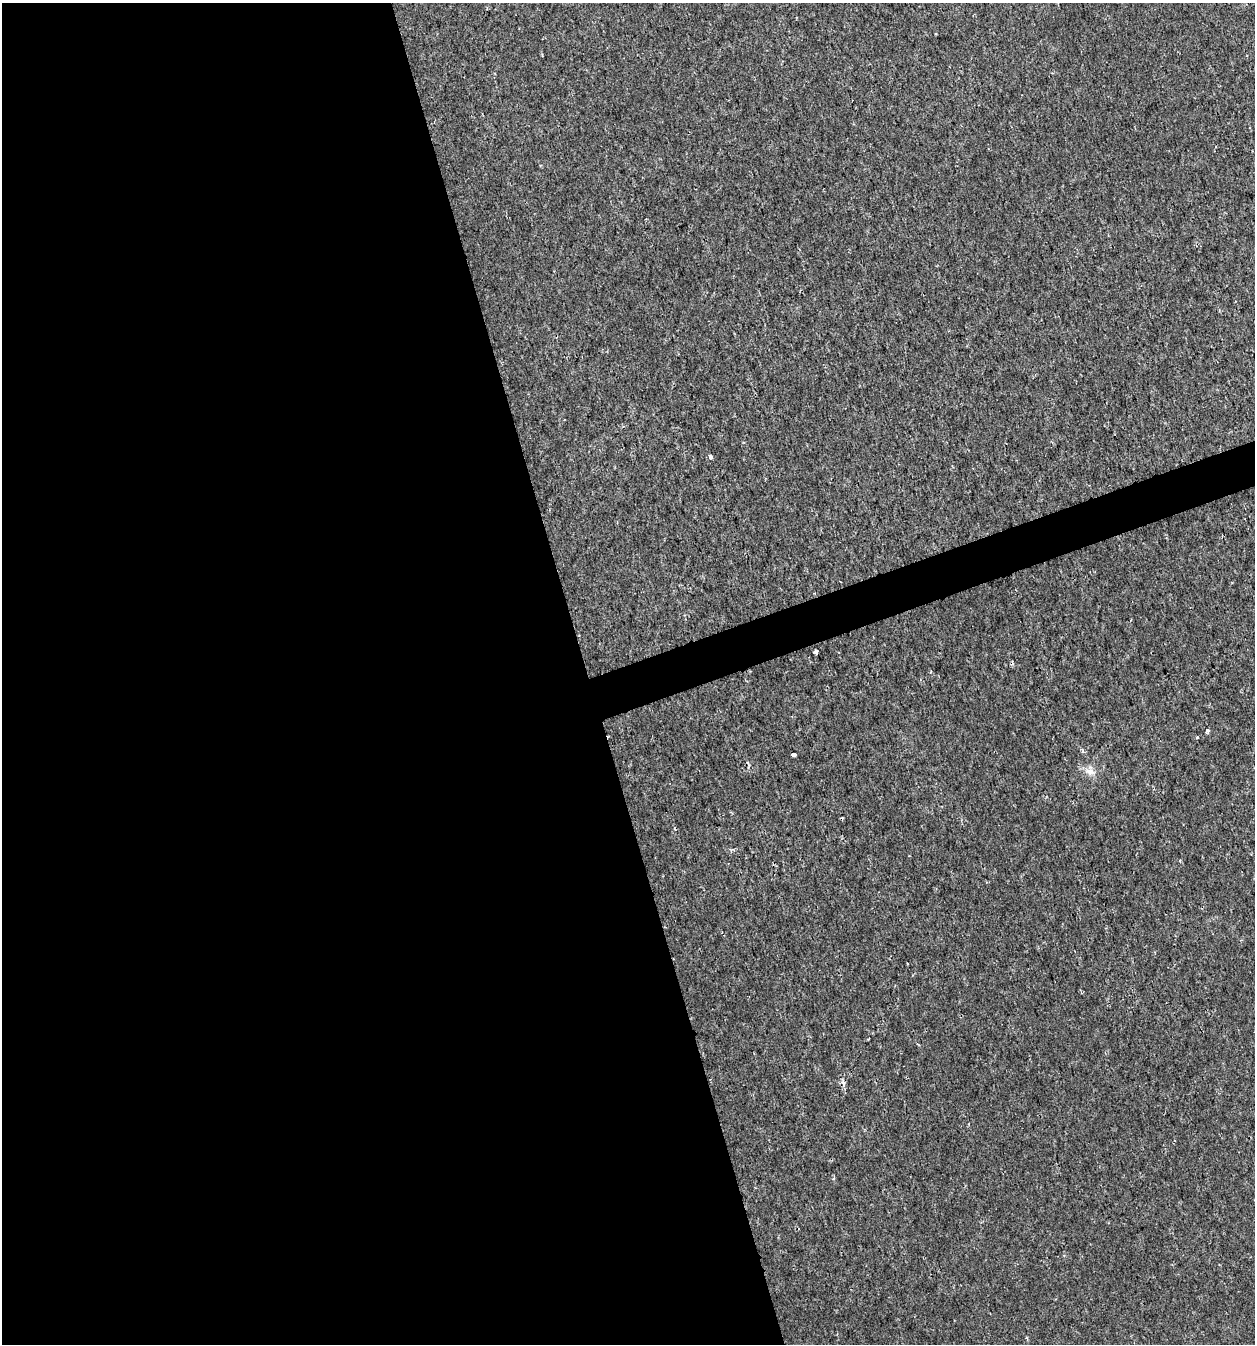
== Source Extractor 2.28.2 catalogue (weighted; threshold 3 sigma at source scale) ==
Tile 9 of 4 x 4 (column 1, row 3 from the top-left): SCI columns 63-1315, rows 1344-2685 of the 5191 x 5369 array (HDU 1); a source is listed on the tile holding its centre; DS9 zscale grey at full resolution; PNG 1257 x 1346 px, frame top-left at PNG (2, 3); no overlay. Shown black and unused: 49% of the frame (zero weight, under 2 of 3 exposures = <1% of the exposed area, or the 3 px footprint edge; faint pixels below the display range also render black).
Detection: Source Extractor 2.28.2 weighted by HDU 2 'WHT'; one run over the whole footprint, this tile lists its part. Background 0.00191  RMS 0.0017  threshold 0.00744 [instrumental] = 3 sigma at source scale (4.5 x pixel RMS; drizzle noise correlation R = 1.50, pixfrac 1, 0.0396/0.0396 arcsec/px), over >= 5 px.
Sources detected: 9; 2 cosmic-ray / hot-pixel residue — not listed; the other 7 listed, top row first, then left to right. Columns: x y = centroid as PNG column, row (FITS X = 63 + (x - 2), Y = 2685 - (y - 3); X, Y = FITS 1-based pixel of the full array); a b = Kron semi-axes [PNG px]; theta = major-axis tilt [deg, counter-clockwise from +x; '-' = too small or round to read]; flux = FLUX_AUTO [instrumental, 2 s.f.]
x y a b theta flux
710 457 4 3 - 0.71
816 652 4 4 - 0.94
1208 731 4 3 - 0.48
1197 737 3 3 - 0.24
794 755 5 3 - 1
1090 771 13 8 -11 1.3
833 1178 5 4 - 0.22